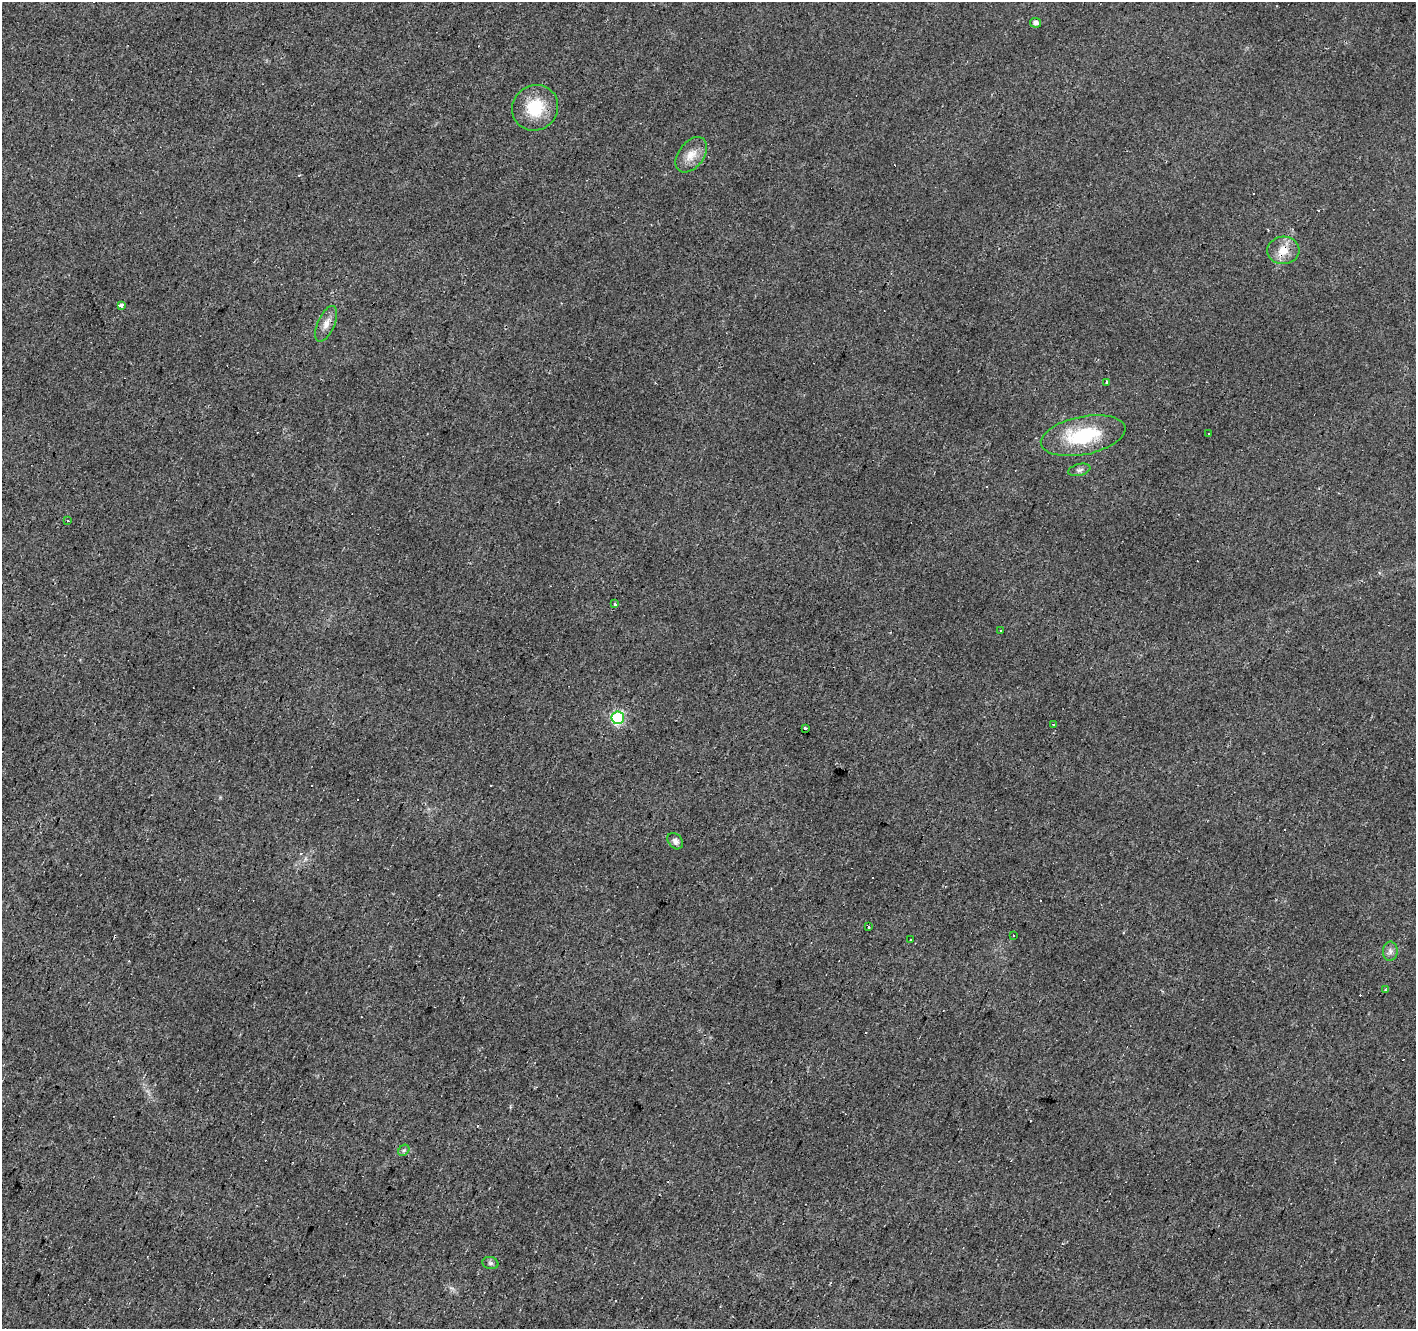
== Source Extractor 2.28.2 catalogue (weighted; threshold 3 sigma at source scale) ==
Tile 7 of 4 x 4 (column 3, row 2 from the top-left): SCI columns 2835-4248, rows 2922-4248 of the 5663 x 5777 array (HDU 1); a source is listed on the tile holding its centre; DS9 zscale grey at full resolution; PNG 1418 x 1331 px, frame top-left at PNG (2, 2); each listed source drawn as its Kron ellipse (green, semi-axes under 4 px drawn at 4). Shown black and unused: <1% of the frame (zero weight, under 2 of 3 exposures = <1% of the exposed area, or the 3 px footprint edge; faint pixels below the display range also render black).
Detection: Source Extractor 2.28.2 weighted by HDU 2 'WHT'; one run over the whole footprint, this tile lists its part. Background 0.0202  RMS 0.0061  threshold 0.0272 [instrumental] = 3 sigma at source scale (4.5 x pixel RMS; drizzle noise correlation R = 1.50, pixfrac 1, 0.0396/0.0396 arcsec/px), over >= 5 px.
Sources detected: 47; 23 cosmic-ray / hot-pixel residue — neither listed nor drawn; the other 24 listed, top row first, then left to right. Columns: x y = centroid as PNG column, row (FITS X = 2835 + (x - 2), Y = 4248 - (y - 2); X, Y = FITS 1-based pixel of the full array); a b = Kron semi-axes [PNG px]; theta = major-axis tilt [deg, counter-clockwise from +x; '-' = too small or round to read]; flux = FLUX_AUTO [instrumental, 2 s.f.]
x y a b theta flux
1036 23 5 5 - 2.8
535 108 24 22 42 22
691 155 20 12 53 8.2
1283 250 16 14 4 8.8
121 305 4 3 - 9.5
326 324 19 8 67 4.9
1107 382 3 3 - 1.3
1209 434 3 2 - 0.52
1083 436 43 19 11 38
1079 470 11 6 14 1.8
67 521 3 3 - 1.2
615 604 4 3 - 3.6
1000 630 3 3 - 0.87
618 718 6 6 - 66
1053 725 3 2 - 0.97
805 728 3 2 - 1.2
675 841 9 6 -51 2.2
868 927 3 2 - 0.93
1014 935 3 2 - 0.66
910 940 2 2 - 0.49
1390 951 9 7 87 2.5
1385 990 3 2 - 0.93
404 1150 6 4 43 1.1
490 1263 8 6 -15 1.4
Overlapping masked pixels (flux is a lower limit): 1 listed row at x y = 1283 250